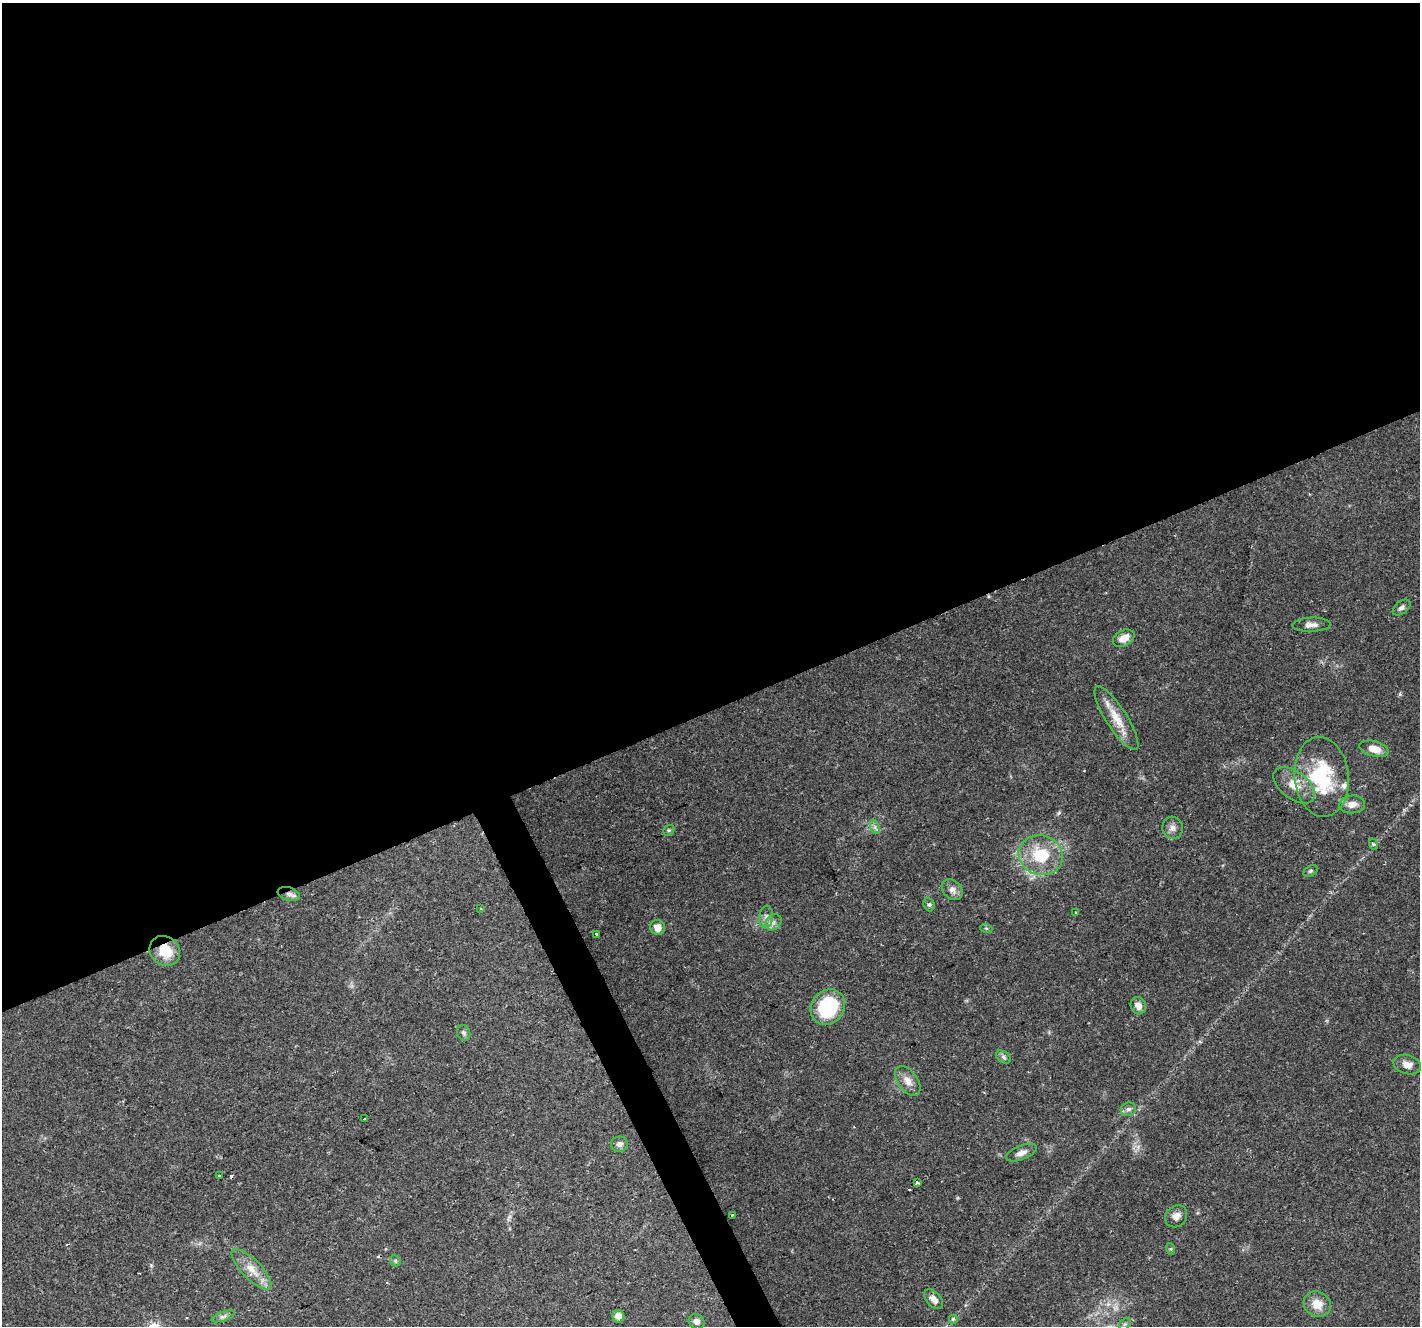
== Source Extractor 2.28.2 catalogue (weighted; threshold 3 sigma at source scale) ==
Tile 2 of 4 x 4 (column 2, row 1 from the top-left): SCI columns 1426-2843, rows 4071-5394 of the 5681 x 5542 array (HDU 1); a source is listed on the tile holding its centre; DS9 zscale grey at full resolution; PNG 1422 x 1328 px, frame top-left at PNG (2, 3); each listed source drawn as its Kron ellipse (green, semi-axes under 4 px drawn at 4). Shown black and unused: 55% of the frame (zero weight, under 2 of 3 exposures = <1% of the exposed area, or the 3 px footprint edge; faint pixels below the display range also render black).
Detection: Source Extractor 2.28.2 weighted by HDU 2 'WHT'; one run over the whole footprint, this tile lists its part. Background 0.102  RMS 0.0066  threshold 0.0296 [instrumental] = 3 sigma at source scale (4.5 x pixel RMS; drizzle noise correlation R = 1.50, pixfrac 1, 0.0396/0.0396 arcsec/px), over >= 5 px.
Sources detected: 53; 1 too faint to see at this stretch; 2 cosmic-ray / hot-pixel residue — neither listed nor drawn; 1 inside a brighter listed object's ellipse — not listed separately; the other 49 listed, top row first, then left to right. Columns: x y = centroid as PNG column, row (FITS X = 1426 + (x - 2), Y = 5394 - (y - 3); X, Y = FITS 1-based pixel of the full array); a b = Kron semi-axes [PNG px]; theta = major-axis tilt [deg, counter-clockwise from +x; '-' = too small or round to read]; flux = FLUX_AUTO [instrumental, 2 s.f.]
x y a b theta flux
1402 608 10 6 39 2
1311 625 19 7 2 4
1124 638 11 7 29 7.1
1116 718 37 10 -58 14
1374 749 15 7 -15 8
1322 777 40 27 -84 52
1294 785 24 13 -37 11
1352 804 13 9 7 5.2
875 827 7 4 -72 1.7
1173 828 11 10 - 3.6
669 830 6 4 42 0.94
1373 844 6 3 -72 0.89
1041 855 22 20 -17 27
1310 871 8 5 27 1.3
952 890 12 8 -45 3.7
289 894 11 6 -18 3.1
929 905 7 5 -68 1.3
481 908 3 2 - 0.65
1076 913 3 3 - 2.3
766 917 11 7 82 3.3
773 922 9 7 45 3
658 928 8 7 - 6
986 928 6 4 -18 0.85
596 934 3 3 - 1.9
165 951 16 14 -42 16
1138 1006 9 7 -66 4.5
828 1007 19 16 53 56
464 1033 8 6 -63 1.7
1003 1057 8 5 -37 1.7
1407 1064 14 9 -15 5.2
908 1081 17 10 -55 6.1
1128 1109 8 6 17 2.2
365 1119 3 3 - 1.7
620 1144 8 7 - 2.9
1021 1153 16 7 22 4
219 1175 3 3 - 0.88
917 1182 3 3 - 2.3
732 1215 3 3 - 1.4
1176 1216 12 10 46 4.5
1171 1249 6 4 -71 0.77
395 1261 6 5 - 1
252 1269 27 9 -46 10
934 1299 11 7 -48 4.2
1317 1304 14 12 -35 9
223 1316 12 4 19 2.1
618 1316 6 6 - 5.2
953 1319 5 5 - 0.92
697 1321 8 7 - 2.6
1125 1324 6 5 - 1.3
Overlapping masked pixels (flux is a lower limit): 2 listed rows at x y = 289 894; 165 951